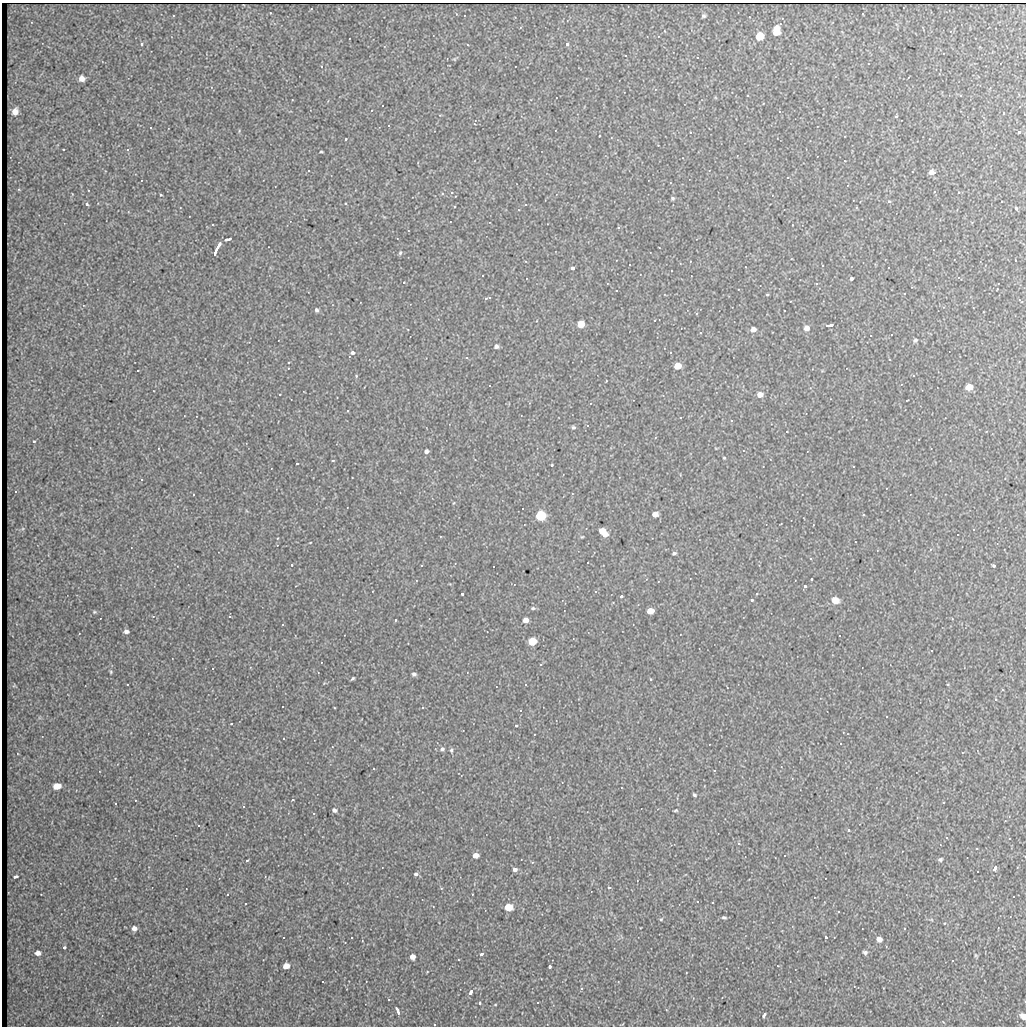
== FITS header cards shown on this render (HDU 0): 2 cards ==
NAXIS1  =                 1024
NAXIS2  =                 1024

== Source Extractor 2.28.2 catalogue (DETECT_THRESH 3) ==
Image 1024 x 1024 px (HDU 0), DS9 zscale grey, 1 PNG px = 1 image px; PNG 1028 x 1028 px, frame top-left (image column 1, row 1024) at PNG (2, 3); no overlay
Background 45.5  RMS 7.1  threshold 21.2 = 3 sigma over >= 5 px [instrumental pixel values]
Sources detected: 170; all 170 listed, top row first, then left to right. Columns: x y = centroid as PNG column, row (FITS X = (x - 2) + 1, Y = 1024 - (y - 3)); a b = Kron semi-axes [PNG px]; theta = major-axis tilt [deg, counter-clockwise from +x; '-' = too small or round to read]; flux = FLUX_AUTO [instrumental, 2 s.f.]
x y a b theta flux
703 16 5 5 - 850
776 30 9 6 79 8300
759 36 6 5 - 14000
141 44 4 4 - 610
567 44 3 3 - 2000
625 55 3 2 - 390
454 59 6 3 -18 450
321 66 3 3 - 1200
82 78 5 5 - 2900
15 112 6 5 - 4200
1003 113 3 2 - 340
896 116 3 3 - 660
690 132 2 2 - 340
1019 132 3 3 - 1100
599 136 2 2 - 330
346 139 3 2 - 420
63 149 3 2 - 480
127 149 4 3 - 480
321 152 4 2 - 420
930 172 6 4 10 4100
787 177 3 3 - 5800
452 192 4 3 - 490
959 192 3 3 - 450
161 195 3 3 - 410
673 198 4 4 - 720
889 201 4 4 - 690
1002 201 2 2 - 380
345 203 3 3 - 650
87 204 4 3 - 1200
525 204 3 3 - 940
454 206 3 3 - 660
1016 208 3 3 - 1700
618 227 3 3 - 3400
227 239 6 3 13 2500
216 250 14 3 64 4600
400 253 6 4 73 730
573 268 4 3 - 3100
852 278 4 3 - 5800
404 282 3 3 - 440
816 284 3 3 - 820
767 294 3 3 - 540
486 298 3 3 - 690
317 310 5 4 - 1000
655 320 2 2 - 290
581 324 5 5 - 10000
830 325 7 3 7 2500
806 328 6 5 - 2700
753 329 5 5 - 2600
891 334 3 3 - 960
870 335 2 2 - 430
915 340 6 4 43 860
496 346 5 4 - 1300
352 353 3 3 - 5600
677 366 5 5 - 9400
137 370 3 3 - 1300
356 376 4 3 - 440
606 381 3 2 - 270
489 385 3 3 - 1000
969 387 6 5 - 7000
280 394 3 2 - 470
760 395 5 5 - 4500
680 417 3 2 - 360
731 420 3 3 - 1100
587 425 4 3 - 690
573 427 5 5 - 770
786 431 3 3 - 1900
34 441 3 3 - 1000
426 451 5 4 - 1200
724 458 3 3 - 1800
333 460 4 2 - 450
297 463 3 2 - 390
552 465 3 3 - 720
141 479 3 3 - 3500
15 491 3 3 - 860
193 494 3 3 - 720
453 503 5 3 - 360
655 514 5 4 - 3600
863 515 3 3 - 720
541 516 5 5 - 79000
602 531 6 5 - 9200
605 534 4 3 - 3600
957 535 3 3 - 720
310 543 4 2 - 310
674 553 4 3 - 820
292 565 4 3 - 330
421 565 3 2 - 520
993 565 3 3 - 4700
493 566 2 2 - 330
811 579 3 2 - 440
805 586 3 3 - 810
462 594 3 3 - 960
621 596 4 3 - 1300
752 600 3 3 - 1300
835 600 5 5 - 13000
533 608 6 4 12 790
650 611 5 4 - 9800
94 612 6 4 -19 600
229 616 3 3 - 1900
395 620 3 3 - 530
525 620 5 4 - 3500
282 624 3 3 - 930
126 631 6 4 -4 1500
839 635 3 3 - 1800
532 641 5 5 - 27000
540 664 3 3 - 930
212 668 3 3 - 570
111 672 5 4 - 520
414 674 5 5 - 1100
353 678 4 3 - 640
650 679 3 2 - 470
996 699 5 3 - 430
520 710 3 2 - 570
886 716 2 2 - 380
231 724 3 2 - 340
516 726 3 3 - 590
442 749 6 6 - 1300
451 750 6 5 - 920
373 768 3 3 - 760
714 770 4 3 - 290
57 786 6 4 12 11000
694 795 4 3 - 700
943 802 3 3 - 730
115 803 2 2 - 390
243 806 3 3 - 1900
334 810 6 5 - 1300
676 810 4 2 - 470
198 825 3 3 - 2100
848 830 3 3 - 1000
738 843 3 3 - 2400
476 855 5 4 - 3900
940 859 5 4 - 730
246 860 3 3 - 1900
995 868 4 3 - 4000
515 869 6 5 - 1400
416 874 5 4 - 930
16 876 4 3 - 1200
609 887 3 3 - 1700
227 894 3 3 - 770
1013 896 3 3 - 860
697 901 3 3 - 2100
712 902 3 3 - 1400
245 904 2 2 - 370
508 907 5 5 - 17000
724 917 5 4 - 810
661 919 5 4 - 620
134 928 5 5 - 2100
904 928 3 3 - 450
283 937 3 2 - 450
351 937 3 3 - 1500
826 937 3 3 - 410
879 939 5 5 - 2900
64 947 3 3 - 2100
38 953 5 4 - 2600
865 953 5 5 - 1100
481 954 4 4 - 990
976 955 6 3 -45 510
412 957 5 5 - 2800
952 961 3 3 - 720
286 966 5 4 - 4600
549 966 3 3 - 1900
427 972 4 3 - 360
322 981 3 3 - 670
581 988 3 3 - 2300
471 992 5 3 - 4700
537 1002 3 2 - 550
479 1003 5 4 - 1000
495 1005 4 3 - 400
397 1010 7 3 -68 2100
764 1015 5 3 - 1100
1023 1016 7 6 - 3600
At the frame edge (FLAGS 8, measured only in part): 1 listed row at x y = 1023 1016